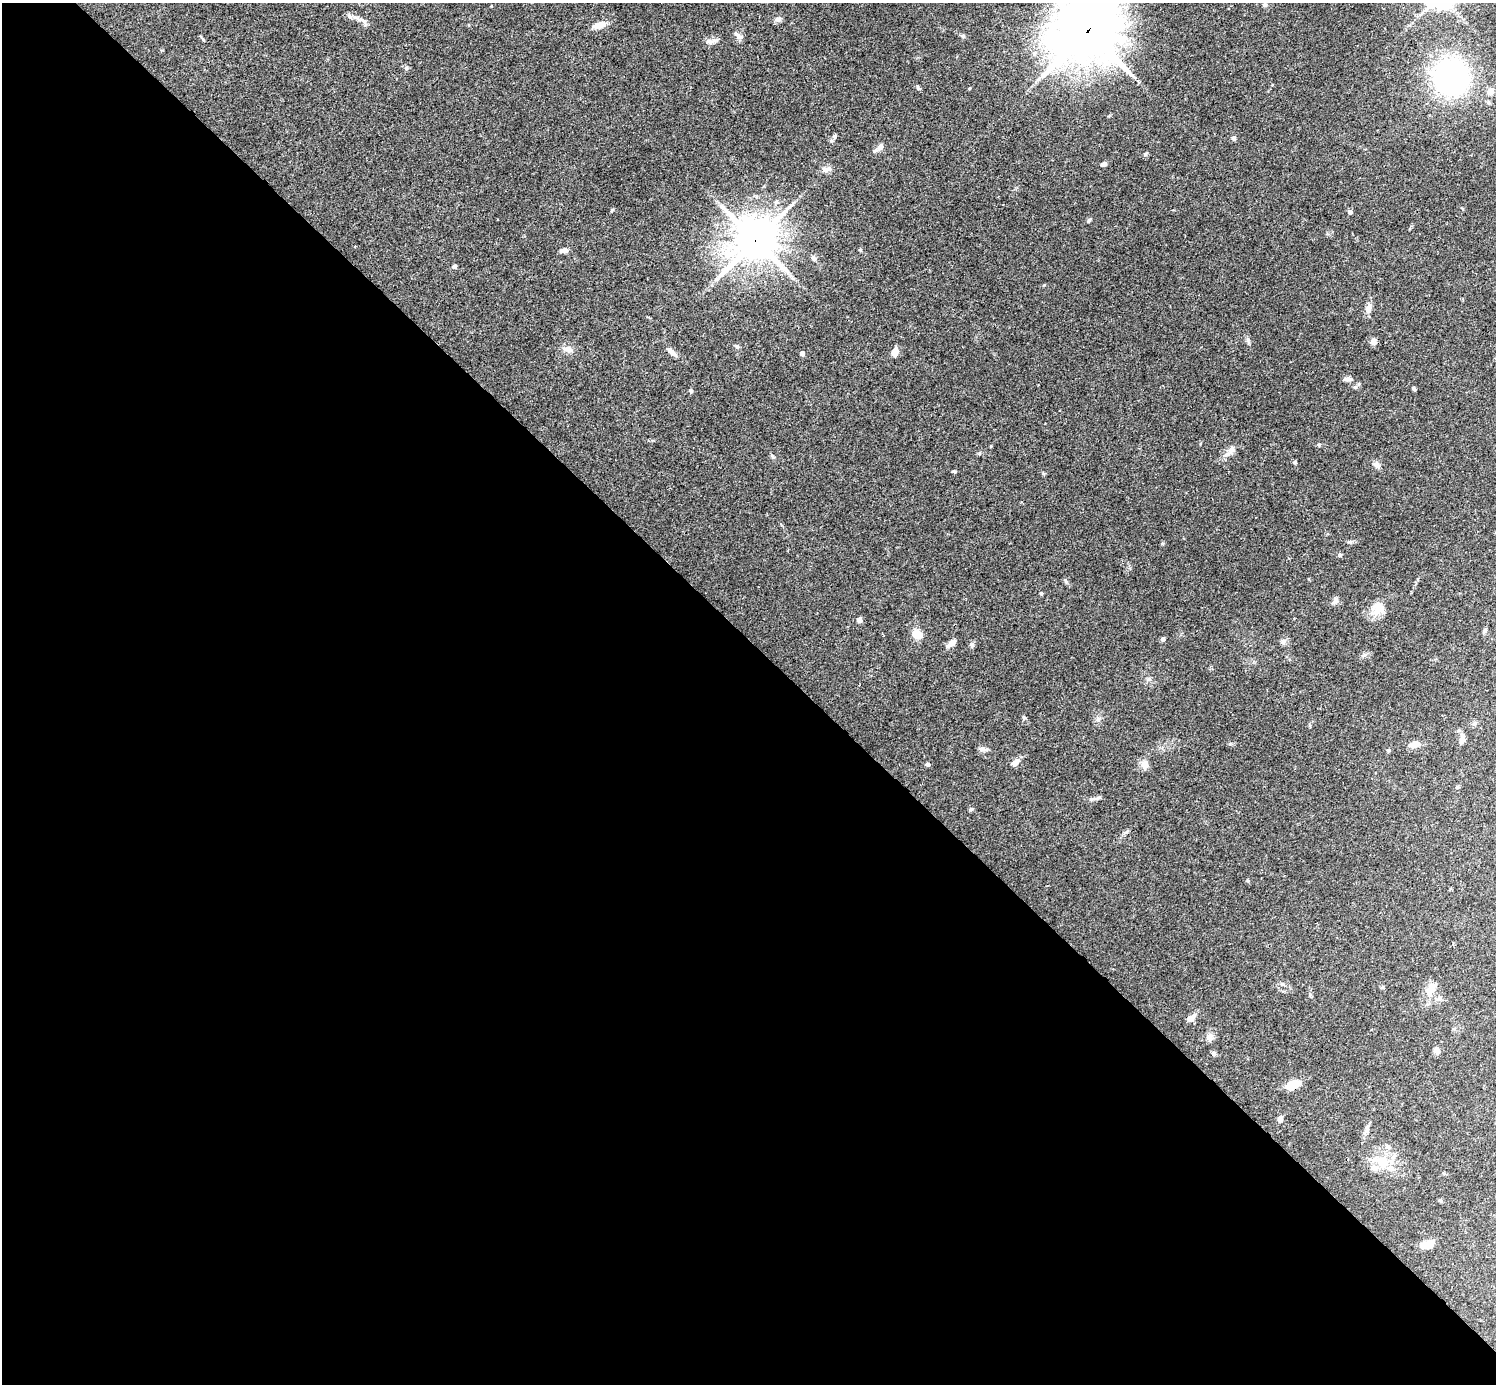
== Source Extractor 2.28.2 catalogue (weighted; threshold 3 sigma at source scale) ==
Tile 9 of 4 x 4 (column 1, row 3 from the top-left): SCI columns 4-1497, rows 1541-2922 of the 5987 x 5987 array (HDU 1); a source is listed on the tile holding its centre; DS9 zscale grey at full resolution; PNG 1498 x 1386 px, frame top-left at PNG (2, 3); no overlay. Shown black and unused: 54% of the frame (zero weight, under 3 of 4 exposures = <1% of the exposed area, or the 3 px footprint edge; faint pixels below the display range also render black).
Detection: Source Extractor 2.28.2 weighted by HDU 2 'WHT'; one run over the whole footprint, this tile lists its part. Background 0.0754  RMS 0.0055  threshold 0.0246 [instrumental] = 3 sigma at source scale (4.5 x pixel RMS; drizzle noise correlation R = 1.50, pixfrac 1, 0.05/0.05 arcsec/px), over >= 5 px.
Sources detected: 78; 2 inside a brighter listed object's ellipse — not listed separately; the other 76 listed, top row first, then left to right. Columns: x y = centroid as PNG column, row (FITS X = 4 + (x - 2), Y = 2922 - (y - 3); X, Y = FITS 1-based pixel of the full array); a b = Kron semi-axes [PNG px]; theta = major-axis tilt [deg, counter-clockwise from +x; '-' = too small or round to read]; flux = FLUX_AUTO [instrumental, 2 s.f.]
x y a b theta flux
778 19 9 6 17 2
364 21 12 6 -30 2.4
599 25 15 7 18 5
1087 31 24 21 32 2700
739 36 13 5 -41 1.7
203 39 6 4 -32 0.7
710 41 15 6 8 2.5
406 68 6 5 - 0.9
1451 77 22 20 -87 160
918 88 6 4 -72 0.7
1490 91 5 4 - 7.6
1488 102 6 4 -72 0.75
834 136 6 4 -75 0.88
1233 138 5 5 - 1.3
880 147 11 7 49 2.9
1104 164 6 5 - 1.2
826 169 11 8 5 2.3
1350 212 4 4 - 1.7
1089 221 7 3 71 0.65
755 240 16 14 47 1400
564 250 10 5 4 2.2
860 250 4 3 - 0.7
813 258 9 6 -62 1.5
454 266 5 4 - 1.1
1368 309 10 6 79 3.9
1373 341 6 6 - 3.1
737 347 6 5 - 0.92
567 349 13 7 -17 3.1
672 352 16 6 -42 2.5
895 352 8 6 75 4.3
802 353 4 4 - 2.7
1345 379 8 6 0 1.5
1355 387 6 5 - 0.92
1413 388 5 4 - 0.85
691 391 5 4 - 0.87
1319 444 6 4 1 0.7
1231 450 16 7 55 3.3
772 456 6 5 - 0.84
1295 462 5 4 - 0.77
1377 465 10 7 -38 1.9
954 471 5 4 - 0.63
1340 555 4 4 - 1.3
1041 593 5 4 - 0.69
1336 599 9 6 -53 1.6
1378 609 19 13 62 7.1
859 620 5 5 - 2.4
1485 631 6 5 - 1.1
917 634 14 10 -38 4.8
1163 639 5 4 - 1.6
1283 641 8 6 69 1.4
952 643 9 6 39 3.8
972 645 7 6 - 1.1
1149 679 6 5 - 1
1098 719 7 5 45 1.3
1475 723 6 4 47 1
1462 736 8 7 - 1.9
1414 744 16 8 17 3.1
982 749 9 6 2 1.6
1388 750 4 4 - 0.65
1015 763 10 6 44 3.3
927 764 6 4 -10 1.1
1145 764 6 5 - 6.5
1457 787 5 4 - 0.7
1098 798 8 5 8 1.2
971 809 6 5 - 0.84
1430 991 16 10 74 6.3
1191 1018 11 6 34 3
1209 1037 11 7 -76 2.4
1437 1050 9 7 -58 2
1214 1054 6 5 - 1.2
1294 1085 14 7 30 11
1280 1119 6 5 - 2.3
1366 1130 11 5 66 1.9
1381 1161 21 15 -16 12
1440 1200 6 3 18 0.6
1428 1244 14 8 13 5.3
Overlapping masked pixels (flux is a lower limit): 2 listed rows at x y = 1087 31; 755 240
Isophote crosses this tile's border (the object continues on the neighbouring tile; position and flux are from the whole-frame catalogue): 1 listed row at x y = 1087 31
Unlisted compact peaks at least as high as the median listed source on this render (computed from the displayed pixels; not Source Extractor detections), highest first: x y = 1065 580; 963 36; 1230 744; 1044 285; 1024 718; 1349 542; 1248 340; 1248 881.